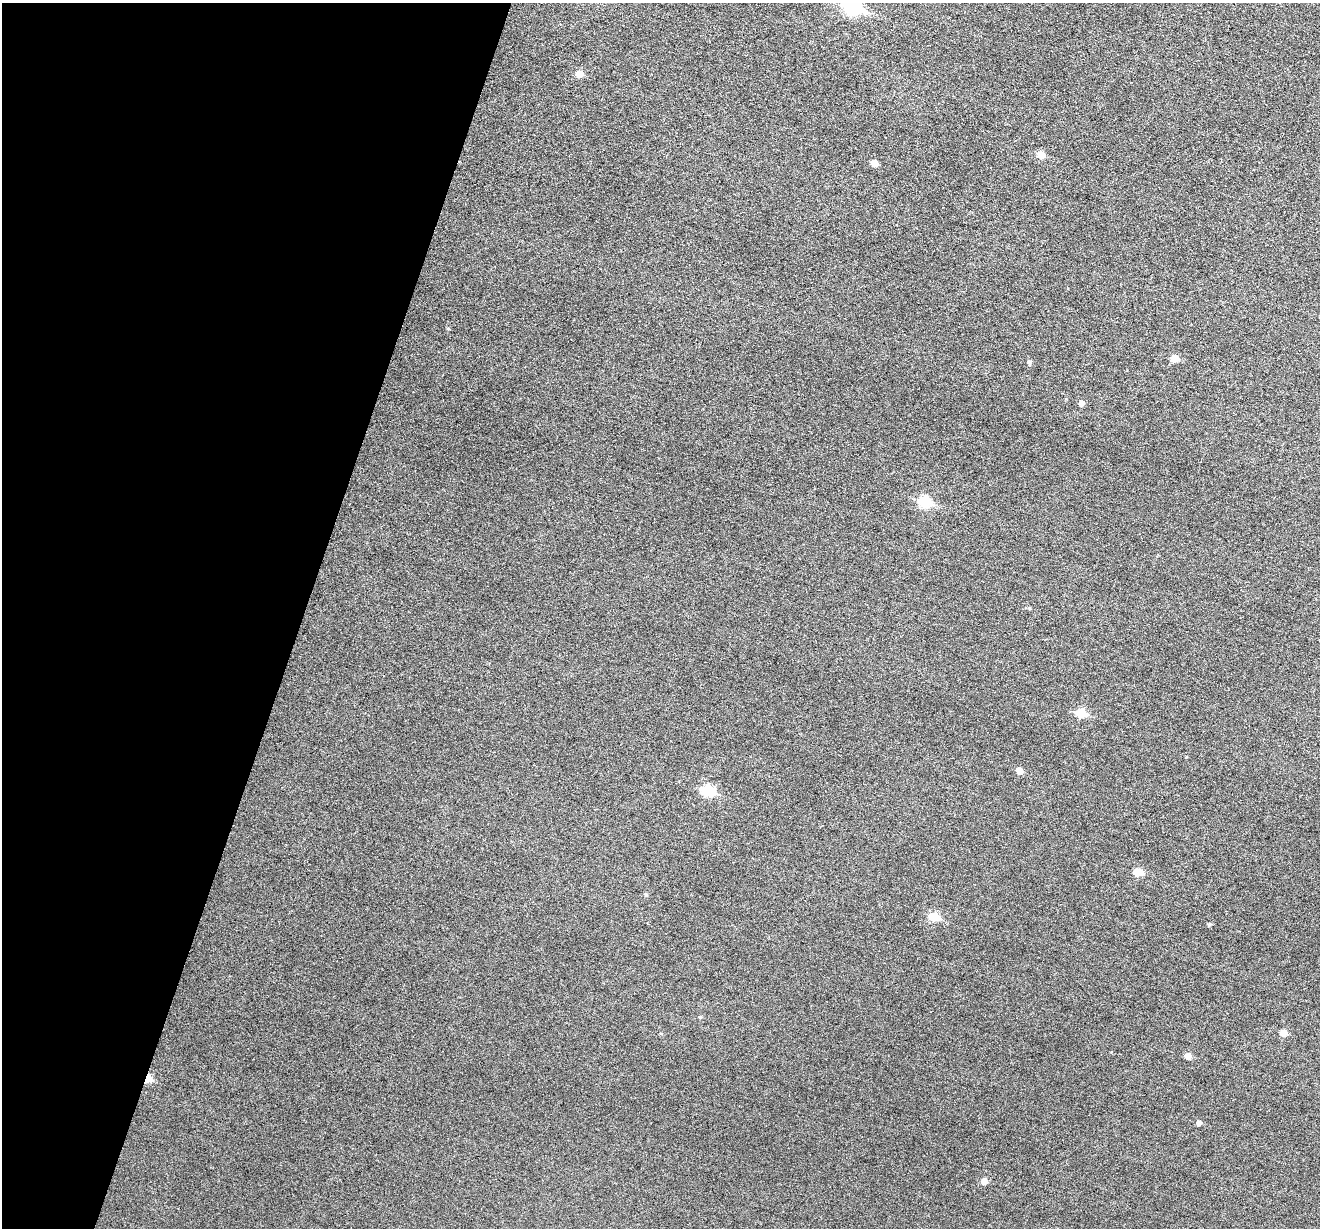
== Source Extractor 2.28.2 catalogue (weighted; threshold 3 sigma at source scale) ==
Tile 9 of 4 x 4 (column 1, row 3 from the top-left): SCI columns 3-1320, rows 1482-2707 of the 5274 x 5288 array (HDU 1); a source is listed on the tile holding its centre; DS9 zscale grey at full resolution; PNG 1322 x 1230 px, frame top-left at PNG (2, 3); no overlay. Shown black and unused: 23% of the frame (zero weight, under 3 of 6 exposures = <1% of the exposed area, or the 3 px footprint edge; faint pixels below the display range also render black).
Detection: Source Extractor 2.28.2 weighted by HDU 2 'WHT'; one run over the whole footprint, this tile lists its part. Background 0.0501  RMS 0.0057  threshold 0.0234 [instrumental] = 3 sigma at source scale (4.09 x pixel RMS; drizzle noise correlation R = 1.36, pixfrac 0.8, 0.05/0.05 arcsec/px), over >= 5 px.
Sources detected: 23; all 23 listed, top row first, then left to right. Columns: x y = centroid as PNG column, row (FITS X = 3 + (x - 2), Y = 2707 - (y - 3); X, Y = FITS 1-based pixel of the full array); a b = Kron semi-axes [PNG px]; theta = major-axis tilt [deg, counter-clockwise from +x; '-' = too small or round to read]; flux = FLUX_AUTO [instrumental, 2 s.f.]
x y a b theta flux
853 7 9 7 -18 96
579 74 6 5 - 5.9
1041 155 6 5 - 6.9
874 163 5 5 - 4.2
448 328 4 4 - 0.6
1174 358 6 5 - 7.2
1030 362 5 5 - 1.2
1082 403 5 5 - 2.2
925 502 7 6 - 32
1029 608 5 4 - 0.6
1081 713 6 5 - 17
1019 771 6 5 - 4.5
708 791 7 6 - 32
1138 872 6 5 - 9.2
646 895 5 4 - 0.84
934 917 7 6 - 16
1209 924 5 4 - 0.72
700 1017 4 4 - 0.58
1283 1033 6 5 - 5.2
1188 1056 5 5 - 3.9
148 1078 6 4 71 10
1199 1123 5 5 - 2
984 1181 5 5 - 4.2
Overlapping masked pixels (flux is a lower limit): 1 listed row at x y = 148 1078
Isophote crosses this tile's border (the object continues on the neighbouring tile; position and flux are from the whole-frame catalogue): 1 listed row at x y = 853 7